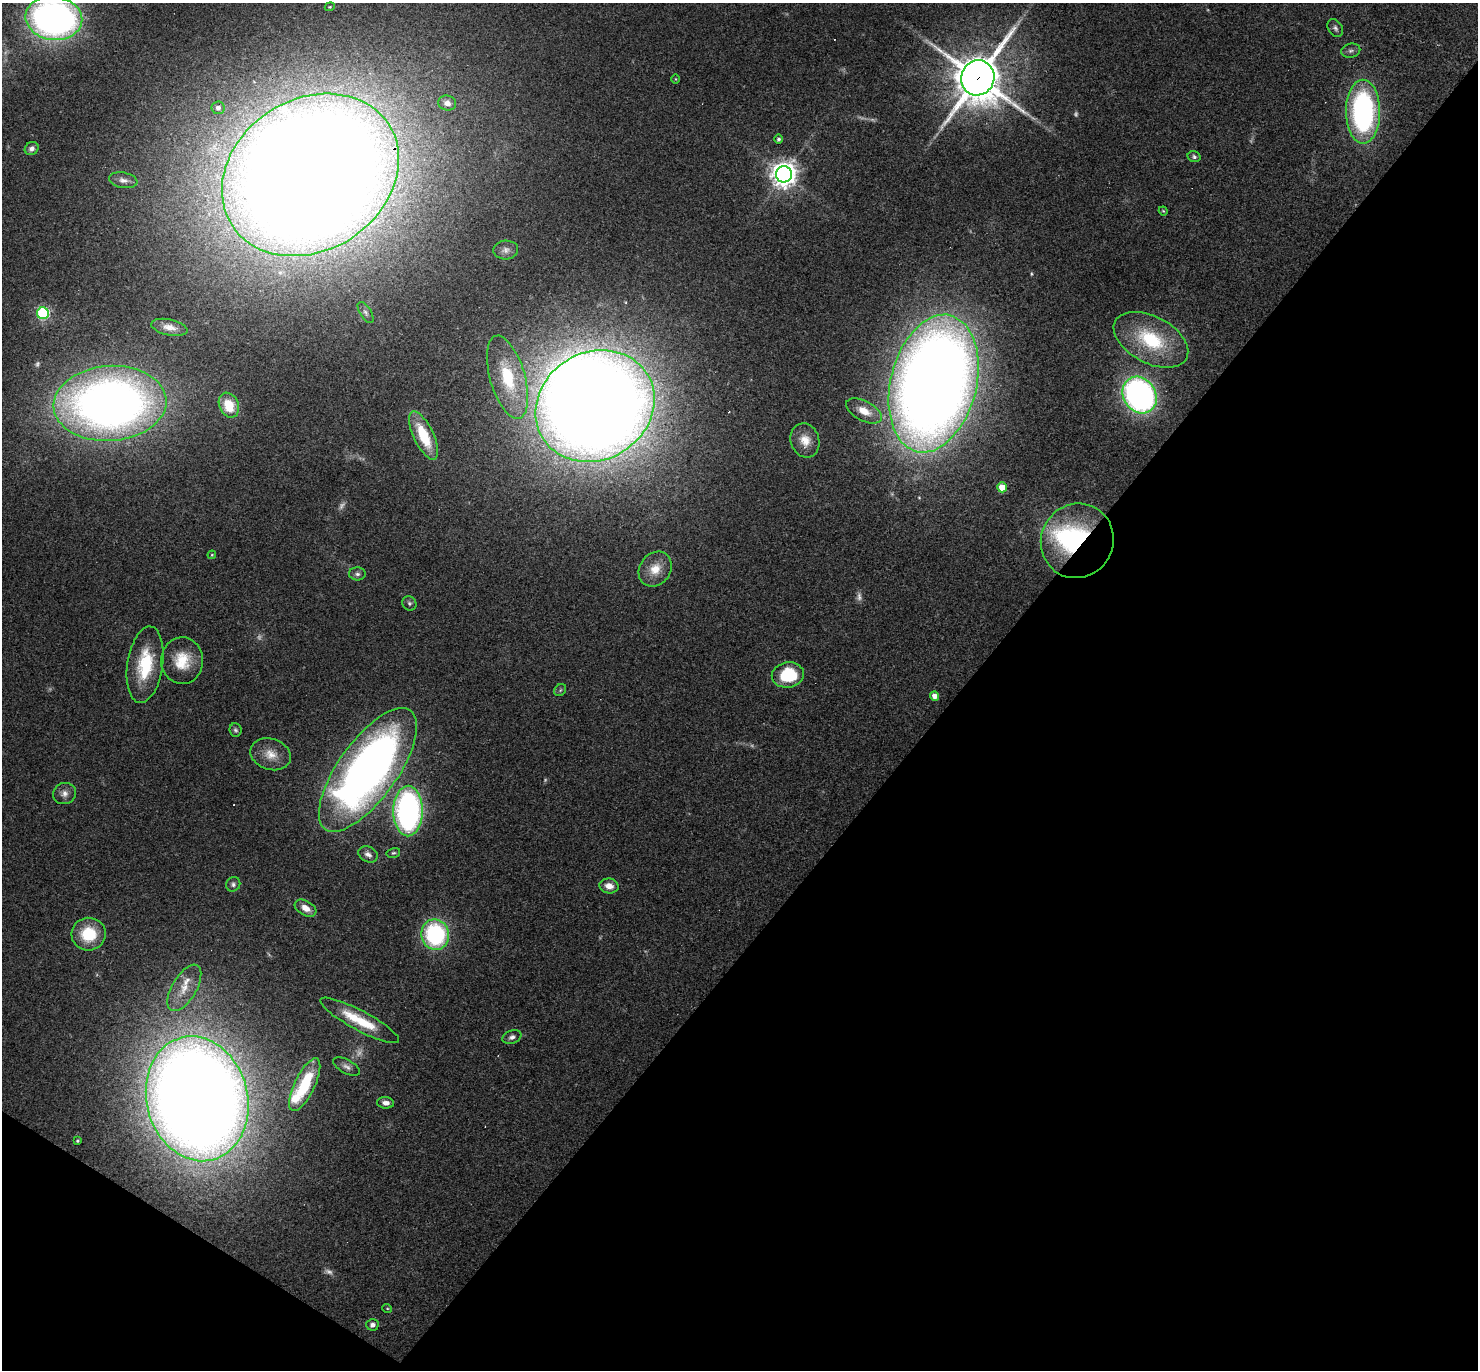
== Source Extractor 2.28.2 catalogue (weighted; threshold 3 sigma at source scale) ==
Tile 15 of 4 x 4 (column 3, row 4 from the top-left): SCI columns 2951-4426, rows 289-1656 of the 5901 x 5907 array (HDU 1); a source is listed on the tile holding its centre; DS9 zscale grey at full resolution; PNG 1480 x 1372 px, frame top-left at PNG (2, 3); each listed source drawn as its Kron ellipse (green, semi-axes under 4 px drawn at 4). Shown black and unused: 38% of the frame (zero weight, under 3 of 4 exposures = <1% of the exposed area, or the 3 px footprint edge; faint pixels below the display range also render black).
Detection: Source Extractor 2.28.2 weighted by HDU 2 'WHT'; one run over the whole footprint, this tile lists its part. Background 0.0572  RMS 0.0052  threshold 0.0232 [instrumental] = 3 sigma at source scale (4.5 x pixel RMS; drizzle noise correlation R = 1.50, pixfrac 1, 0.05/0.05 arcsec/px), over >= 5 px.
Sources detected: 83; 13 too faint to see at this stretch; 3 inside a brighter object's white glare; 1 cosmic-ray / hot-pixel residue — neither listed nor drawn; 3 inside a brighter listed object's ellipse — not listed separately; the other 63 listed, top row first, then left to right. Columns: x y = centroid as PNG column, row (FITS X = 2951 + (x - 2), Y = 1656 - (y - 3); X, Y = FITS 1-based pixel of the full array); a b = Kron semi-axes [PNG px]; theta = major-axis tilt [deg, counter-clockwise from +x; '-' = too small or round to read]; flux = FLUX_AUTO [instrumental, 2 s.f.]
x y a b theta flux
330 7 5 4 - 0.64
54 18 28 21 -7 260
1335 28 10 7 -59 1.8
1351 51 9 7 12 1.7
978 78 18 16 68 2200
676 79 5 3 - 0.41
447 103 9 7 -14 3.2
218 108 6 6 - 2.4
1363 112 32 17 -90 120
778 139 5 4 - 1.2
32 149 7 6 - 2.1
1194 157 6 5 - 1.2
784 174 8 8 - 610
310 175 93 75 33 2300
123 180 14 7 -11 2.8
1163 211 4 4 - 0.57
506 250 12 9 5 2.7
366 312 12 5 -58 1.4
43 313 6 6 - 77
169 327 18 8 -12 4.4
1151 340 40 23 -28 38
508 377 43 17 -74 31
934 384 70 43 76 1000
1140 395 19 16 -55 200
110 403 56 37 4 460
229 405 13 9 -67 14
595 406 61 54 31 1600
864 411 19 10 -28 7.3
423 435 26 10 -65 21
805 440 17 14 -72 7.6
1002 487 5 5 - 12
1077 541 38 36 60 78
212 555 4 3 - 0.48
655 569 18 15 52 9.2
357 574 8 6 -4 1.7
409 603 7 6 - 1.2
182 661 23 21 -89 16
145 665 39 17 81 29
788 675 16 12 8 25
560 690 6 5 - 0.89
935 696 4 4 - 3.9
235 730 7 6 - 1.1
271 754 21 15 -18 8.6
368 770 73 29 54 390
64 794 11 10 - 3.4
408 811 25 15 90 150
393 853 7 5 14 0.96
368 854 10 7 -26 2.6
233 884 7 7 - 1.6
609 886 10 7 -9 4.8
305 908 12 7 -31 5.6
89 934 17 16 - 21
435 935 15 14 - 68
184 988 26 12 59 8.7
360 1020 44 10 -28 22
512 1037 10 6 22 2
347 1067 14 7 -28 2.5
305 1085 29 10 64 30
197 1099 63 50 -75 1400
386 1103 8 5 -6 2.9
77 1141 3 3 - 0.64
387 1308 5 3 - 0.46
372 1325 6 5 - 2.1
Overlapping masked pixels (flux is a lower limit): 3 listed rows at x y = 978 78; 310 175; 1077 541
Isophote crosses this tile's border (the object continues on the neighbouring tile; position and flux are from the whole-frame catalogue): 1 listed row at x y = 54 18